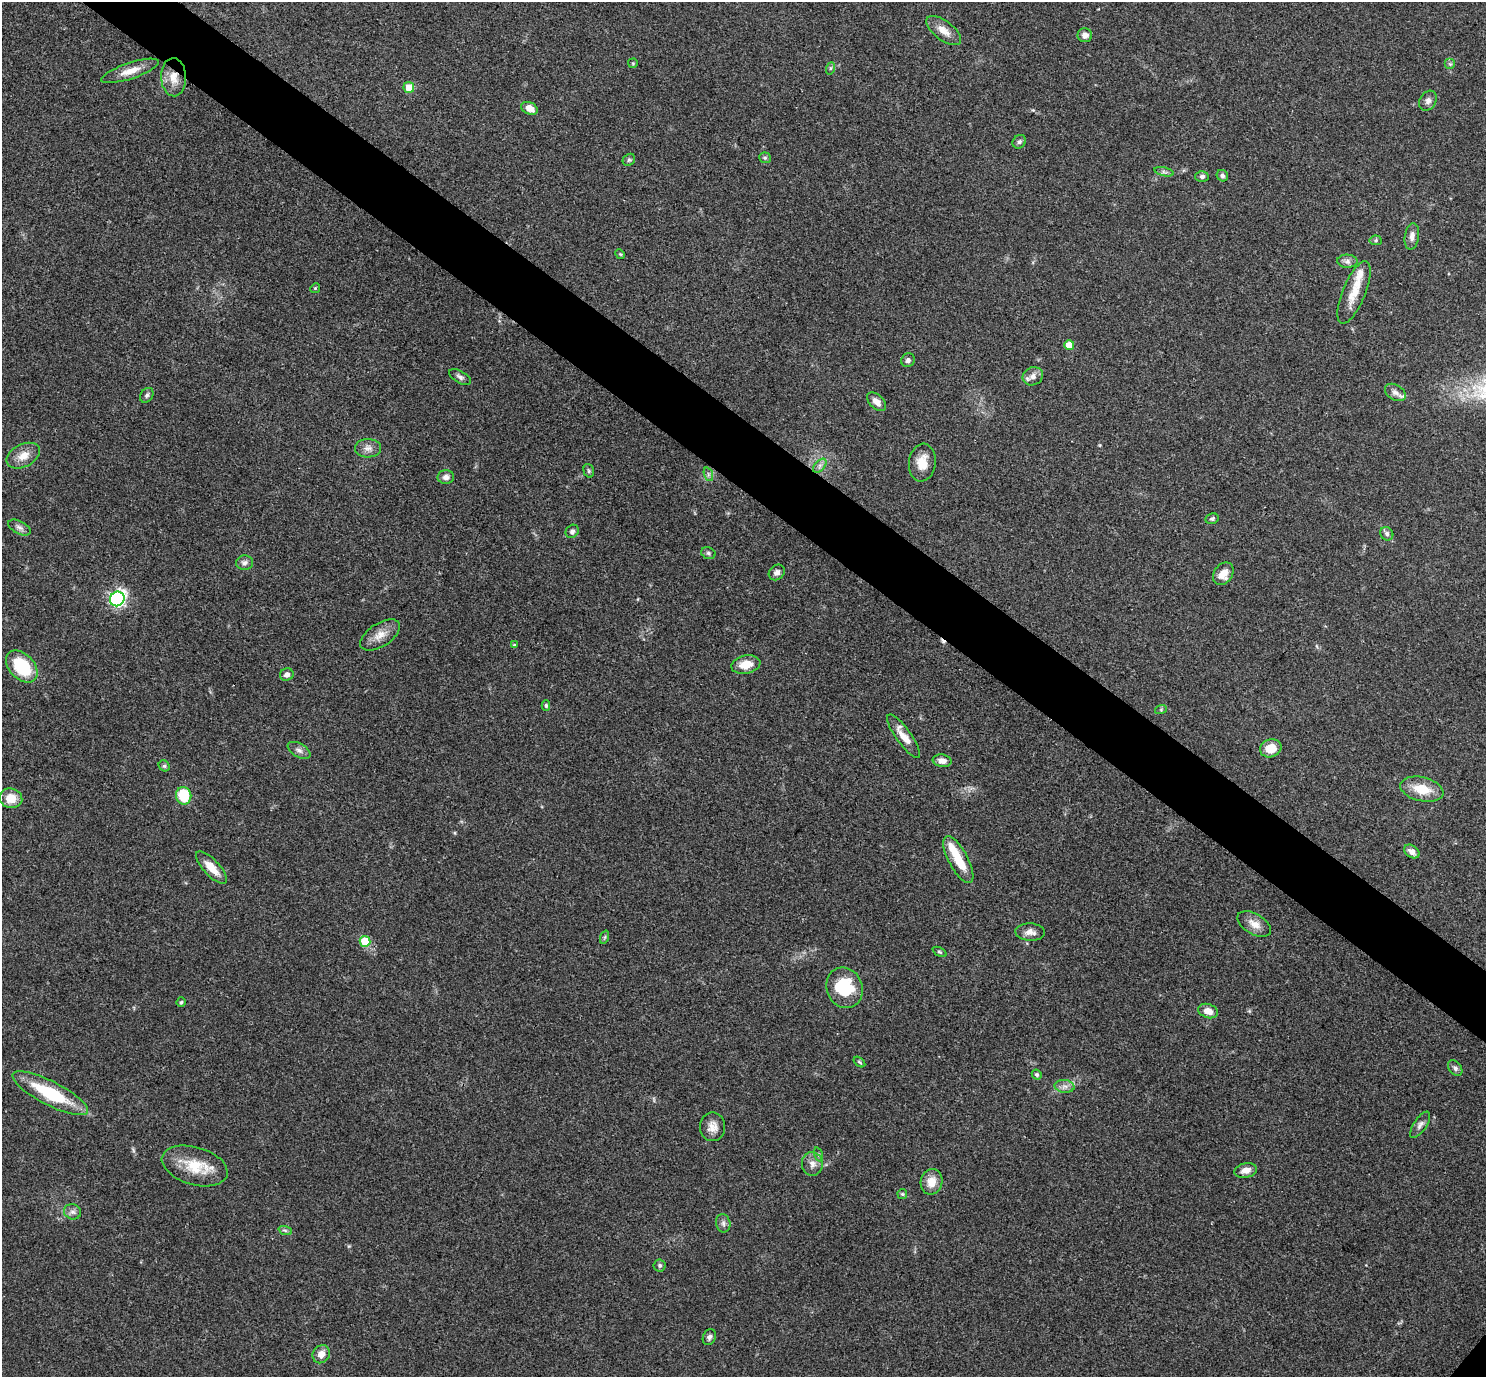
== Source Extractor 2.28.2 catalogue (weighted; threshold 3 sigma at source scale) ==
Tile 11 of 4 x 4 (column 3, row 3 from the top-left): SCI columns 2973-4456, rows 1528-2902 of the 5943 x 5946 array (HDU 1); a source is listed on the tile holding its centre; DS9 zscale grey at full resolution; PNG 1488 x 1379 px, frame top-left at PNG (2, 2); each listed source drawn as its Kron ellipse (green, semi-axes under 4 px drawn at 4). Shown black and unused: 5% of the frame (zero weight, under 3 of 4 exposures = <1% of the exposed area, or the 3 px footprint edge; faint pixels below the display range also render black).
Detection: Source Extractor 2.28.2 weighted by HDU 2 'WHT'; one run over the whole footprint, this tile lists its part. Background 0.0766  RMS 0.0062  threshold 0.0279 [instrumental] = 3 sigma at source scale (4.5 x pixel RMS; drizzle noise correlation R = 1.50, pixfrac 1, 0.05/0.05 arcsec/px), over >= 5 px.
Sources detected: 95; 1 cosmic-ray / hot-pixel residue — neither listed nor drawn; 4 inside a brighter listed object's ellipse — not listed separately; the other 90 listed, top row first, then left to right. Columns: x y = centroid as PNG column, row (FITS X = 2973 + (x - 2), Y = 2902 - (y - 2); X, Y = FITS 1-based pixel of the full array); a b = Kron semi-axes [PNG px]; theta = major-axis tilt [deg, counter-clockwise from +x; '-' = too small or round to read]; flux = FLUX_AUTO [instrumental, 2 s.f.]
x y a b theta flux
944 31 21 9 -37 6.9
1085 35 7 7 - 3.3
633 63 5 5 - 0.69
1450 64 5 5 - 1.1
831 68 6 4 70 0.9
130 71 30 8 18 8.3
174 77 19 12 -88 9.2
409 87 5 5 - 9.8
1428 101 10 8 59 2.6
529 108 9 6 -25 6.2
1019 142 7 6 - 1.6
765 158 6 5 - 1.1
629 160 7 5 43 1.2
1164 172 10 4 -13 1.5
1202 176 6 5 - 1.5
1222 176 6 5 - 1.6
1412 236 13 7 81 3.4
1376 240 6 4 -4 0.97
620 254 5 4 - 0.62
1347 261 10 6 -2 2.3
315 288 5 4 - 0.7
1354 292 33 11 68 12
1069 345 5 5 - 11
908 360 7 6 - 2
1033 376 10 9 - 3.8
460 377 12 6 -30 2.1
1395 392 11 7 -31 2.7
147 395 8 6 54 1.4
877 402 11 6 -44 4.2
368 448 13 9 1 4.1
23 456 18 11 27 7.3
922 463 19 13 82 9.1
820 466 8 5 46 2
589 471 7 5 -74 1.1
708 474 7 4 -72 1.4
446 477 8 7 - 3
1212 519 7 5 11 1.4
20 528 12 6 -28 2.6
572 531 7 6 - 1.9
1387 534 7 6 - 2.1
708 553 7 5 -17 1.3
244 563 8 7 - 2.3
777 572 9 7 39 2.5
1223 574 12 9 55 7.2
117 599 7 7 - 130
380 635 22 11 33 7.7
514 645 4 3 - 0.64
746 665 14 9 12 8.8
22 667 19 12 -45 32
287 675 7 6 - 2.5
546 705 5 4 - 1.1
1161 709 6 4 20 0.78
904 736 26 7 -54 8.2
1271 748 11 9 19 10
299 750 12 7 -29 2.7
942 761 9 6 -10 3.8
164 766 6 5 - 1.1
1422 789 22 12 -12 15
184 796 9 7 -79 23
11 798 11 9 -14 9.6
1412 852 8 6 -32 4.6
958 860 26 9 -62 16
211 867 21 8 -47 9.2
1254 924 18 10 -30 6.4
1030 932 15 8 -4 4.3
605 937 7 4 71 0.95
365 941 5 5 - 20
940 952 7 4 -26 0.89
845 988 20 18 -68 25
181 1002 5 4 - 0.92
1208 1011 10 7 -19 6.4
859 1062 7 4 -37 0.86
1455 1068 9 6 -52 1.8
1037 1074 5 4 - 1.6
1064 1086 10 6 -5 3
50 1093 42 12 -27 38
1420 1125 15 6 56 2.8
712 1127 14 12 90 5.6
819 1155 7 3 -71 0.95
812 1164 12 10 -87 4.4
195 1166 34 19 -16 20
1246 1170 11 7 12 4.3
931 1182 13 10 78 8
902 1194 5 5 - 0.82
72 1212 9 7 -15 2.3
723 1223 9 7 -79 2.2
285 1230 7 4 -19 1.2
660 1265 6 6 - 1.4
709 1337 8 6 66 1.8
321 1354 9 8 - 5.3
Overlapping masked pixels (flux is a lower limit): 1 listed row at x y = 174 77